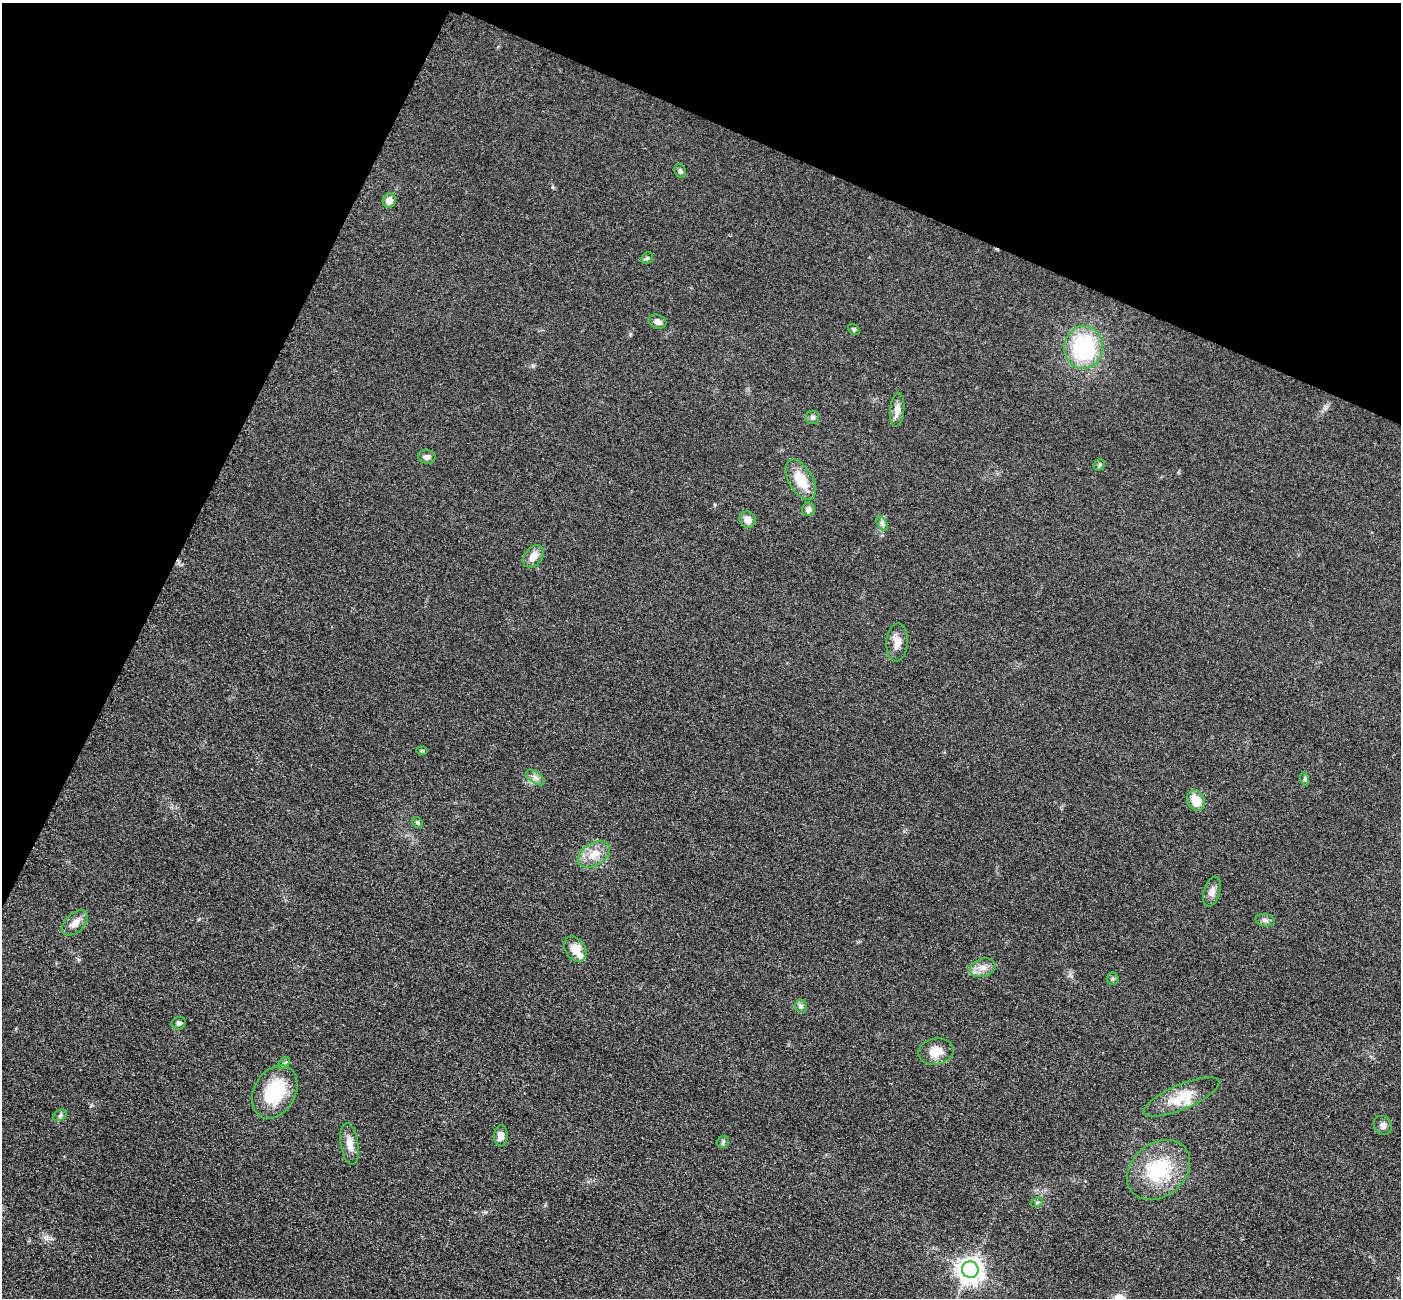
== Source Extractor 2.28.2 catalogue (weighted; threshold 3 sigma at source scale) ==
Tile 2 of 4 x 4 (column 2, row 1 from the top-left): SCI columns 1425-2823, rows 4195-5490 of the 5647 x 5660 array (HDU 1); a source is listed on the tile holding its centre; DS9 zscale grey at full resolution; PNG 1403 x 1300 px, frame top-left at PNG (2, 3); each listed source drawn as its Kron ellipse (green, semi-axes under 4 px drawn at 4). Shown black and unused: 22% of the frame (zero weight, under 3 of 4 exposures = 3% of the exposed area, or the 3 px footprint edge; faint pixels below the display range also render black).
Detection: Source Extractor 2.28.2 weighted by HDU 2 'WHT'; one run over the whole footprint, this tile lists its part. Background 0.0486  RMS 0.0085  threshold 0.0382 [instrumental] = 3 sigma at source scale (4.5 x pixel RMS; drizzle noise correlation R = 1.50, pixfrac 1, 0.05/0.05 arcsec/px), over >= 5 px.
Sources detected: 43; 1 inside a brighter listed object's ellipse — not listed separately; the other 42 listed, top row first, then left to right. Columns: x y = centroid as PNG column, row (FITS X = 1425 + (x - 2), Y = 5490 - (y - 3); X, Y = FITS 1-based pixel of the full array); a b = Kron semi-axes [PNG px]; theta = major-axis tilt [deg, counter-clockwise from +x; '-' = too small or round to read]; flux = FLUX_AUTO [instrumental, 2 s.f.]
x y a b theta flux
680 171 7 5 -63 2.1
389 201 7 6 - 6.8
647 258 6 5 - 1.5
657 322 9 6 -23 4.2
854 329 6 4 -39 1.4
1084 347 21 19 88 80
897 410 17 7 85 6.8
813 417 7 6 - 2
427 457 9 7 -11 3.3
1099 465 6 5 - 1.4
801 480 22 12 -60 19
808 509 7 6 - 4.2
748 520 8 7 - 7.3
882 523 8 4 -60 2.1
533 556 12 8 53 7.9
897 642 19 10 87 8.3
422 751 6 4 0 1.1
535 777 11 5 -36 3.6
1305 779 7 4 -72 1.4
1196 800 11 8 -58 13
417 822 6 4 -44 1.3
594 854 17 11 31 12
1212 892 15 8 72 5
1265 920 9 6 -10 2.4
75 923 15 9 43 7.8
575 949 13 10 -56 12
983 968 13 9 17 6.8
1113 979 6 5 - 1.5
801 1006 6 6 - 2
179 1023 7 6 - 2.3
936 1051 18 13 11 11
284 1063 7 4 44 1.5
275 1092 28 20 60 47
1181 1097 41 12 23 21
60 1115 7 5 31 1.9
1383 1125 10 8 -52 4.3
501 1136 10 6 86 6.6
723 1142 7 5 47 1.5
349 1144 21 8 -81 8.1
1158 1170 35 26 39 54
1037 1202 6 4 19 1.2
970 1270 8 8 - 770
Unlisted compact peaks at least as high as the median listed source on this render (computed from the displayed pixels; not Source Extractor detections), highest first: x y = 630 334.